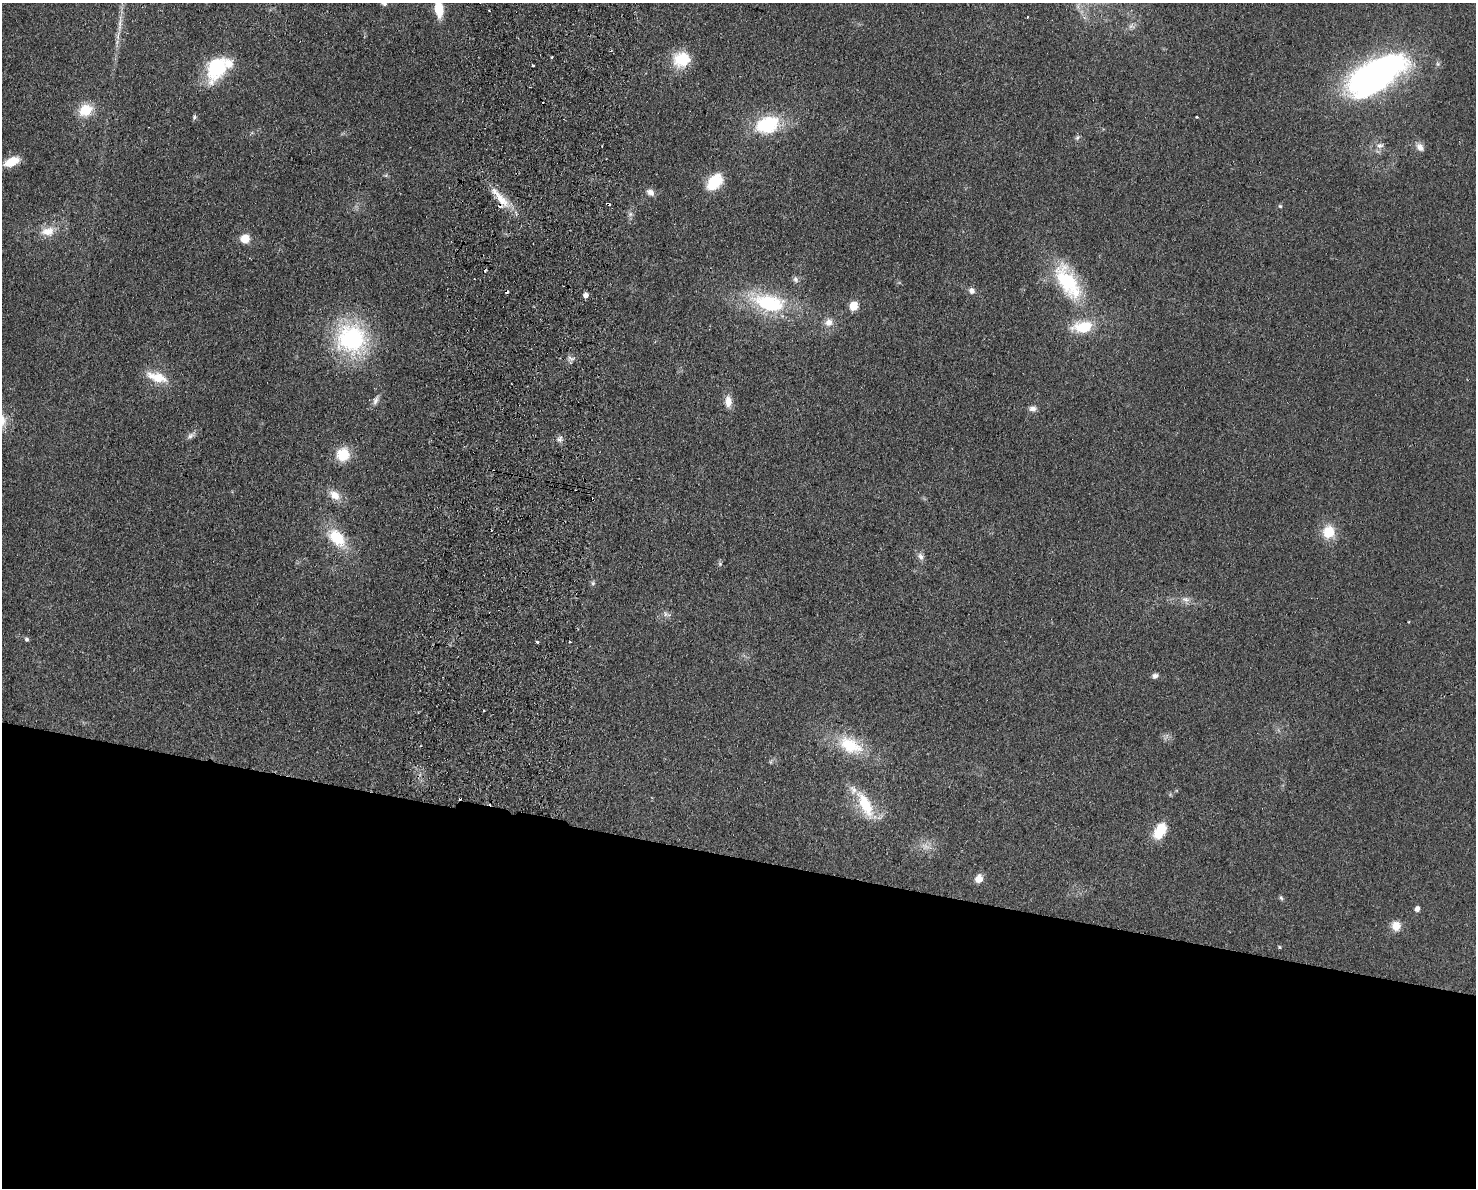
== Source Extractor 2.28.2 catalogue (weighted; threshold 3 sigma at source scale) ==
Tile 11 of 3 x 4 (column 2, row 4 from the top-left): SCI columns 1759-3232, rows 11-1196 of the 4877 x 4765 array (HDU 1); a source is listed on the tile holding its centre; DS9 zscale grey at full resolution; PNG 1478 x 1190 px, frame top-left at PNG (2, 3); no overlay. Shown black and unused: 28% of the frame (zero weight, under 2 of 3 exposures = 3% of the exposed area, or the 3 px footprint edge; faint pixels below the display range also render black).
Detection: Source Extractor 2.28.2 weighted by HDU 2 'WHT'; one run over the whole footprint, this tile lists its part. Background 0.0934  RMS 0.0095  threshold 0.0426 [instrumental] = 3 sigma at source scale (4.5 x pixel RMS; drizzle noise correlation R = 1.50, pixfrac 1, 0.05/0.05 arcsec/px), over >= 5 px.
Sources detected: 72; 1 too faint to see at this stretch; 6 cosmic-ray / hot-pixel residue — not listed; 2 inside a brighter listed object's ellipse — not listed separately; the other 63 listed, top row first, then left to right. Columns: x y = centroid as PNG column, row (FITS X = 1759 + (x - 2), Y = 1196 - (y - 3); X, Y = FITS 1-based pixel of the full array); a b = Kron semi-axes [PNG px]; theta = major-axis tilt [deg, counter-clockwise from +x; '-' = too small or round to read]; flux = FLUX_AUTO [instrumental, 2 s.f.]
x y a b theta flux
439 9 19 10 -84 22
489 11 2 2 - 0.82
1027 17 3 2 - 1
120 24 22 6 81 8.7
1131 26 9 7 32 3.5
551 57 3 2 - 1.9
683 59 11 10 - 51
532 65 3 2 - 2
216 67 32 22 64 53
1376 74 65 28 31 310
85 110 16 13 30 22
194 117 7 5 80 1.8
1197 117 3 3 - 1.6
767 124 27 18 17 58
1077 138 6 4 45 1.9
1380 145 10 7 16 4.2
1420 147 12 9 -46 5.5
11 162 15 8 24 19
714 182 21 13 49 29
650 192 11 8 -32 4.6
501 199 31 11 -48 18
608 204 5 3 - 2.9
1280 206 5 5 - 1.3
630 214 6 6 - 2.6
48 231 20 12 8 14
245 239 9 9 - 13
795 279 9 6 -59 2.8
1067 282 51 22 -59 74
972 291 9 7 -40 4.2
585 295 5 4 - 5
769 303 37 19 -14 79
853 306 6 5 - 33
829 322 12 11 - 7.2
1083 327 25 14 6 30
351 339 33 31 -39 120
571 358 12 4 -21 2.8
157 377 27 11 -19 20
376 400 15 6 71 4.4
728 401 13 9 -87 9.3
1033 409 9 7 -3 4.1
190 436 12 7 41 3.7
560 439 9 7 60 3.5
343 454 13 12 - 26
334 495 16 10 -40 11
1329 532 13 12 - 23
337 538 25 16 -47 34
921 556 11 7 -62 4.1
720 564 6 5 - 1.5
593 583 7 5 -70 1.8
1186 599 9 6 -39 3.9
666 614 13 6 -33 3.4
26 639 5 5 - 1.8
537 642 3 3 - 1.8
1155 676 8 6 6 3.1
484 711 3 2 - 1.5
850 745 38 21 -26 42
865 805 38 14 -64 34
1160 831 18 10 64 26
979 879 8 6 61 10
1281 898 7 4 -62 1.6
1417 909 5 4 - 5
1396 926 11 10 - 10
1279 947 5 4 - 0.97
Overlapping masked pixels (flux is a lower limit): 2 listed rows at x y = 501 199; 608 204
Isophote crosses this tile's border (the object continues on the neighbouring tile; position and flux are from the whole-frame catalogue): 1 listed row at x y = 439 9